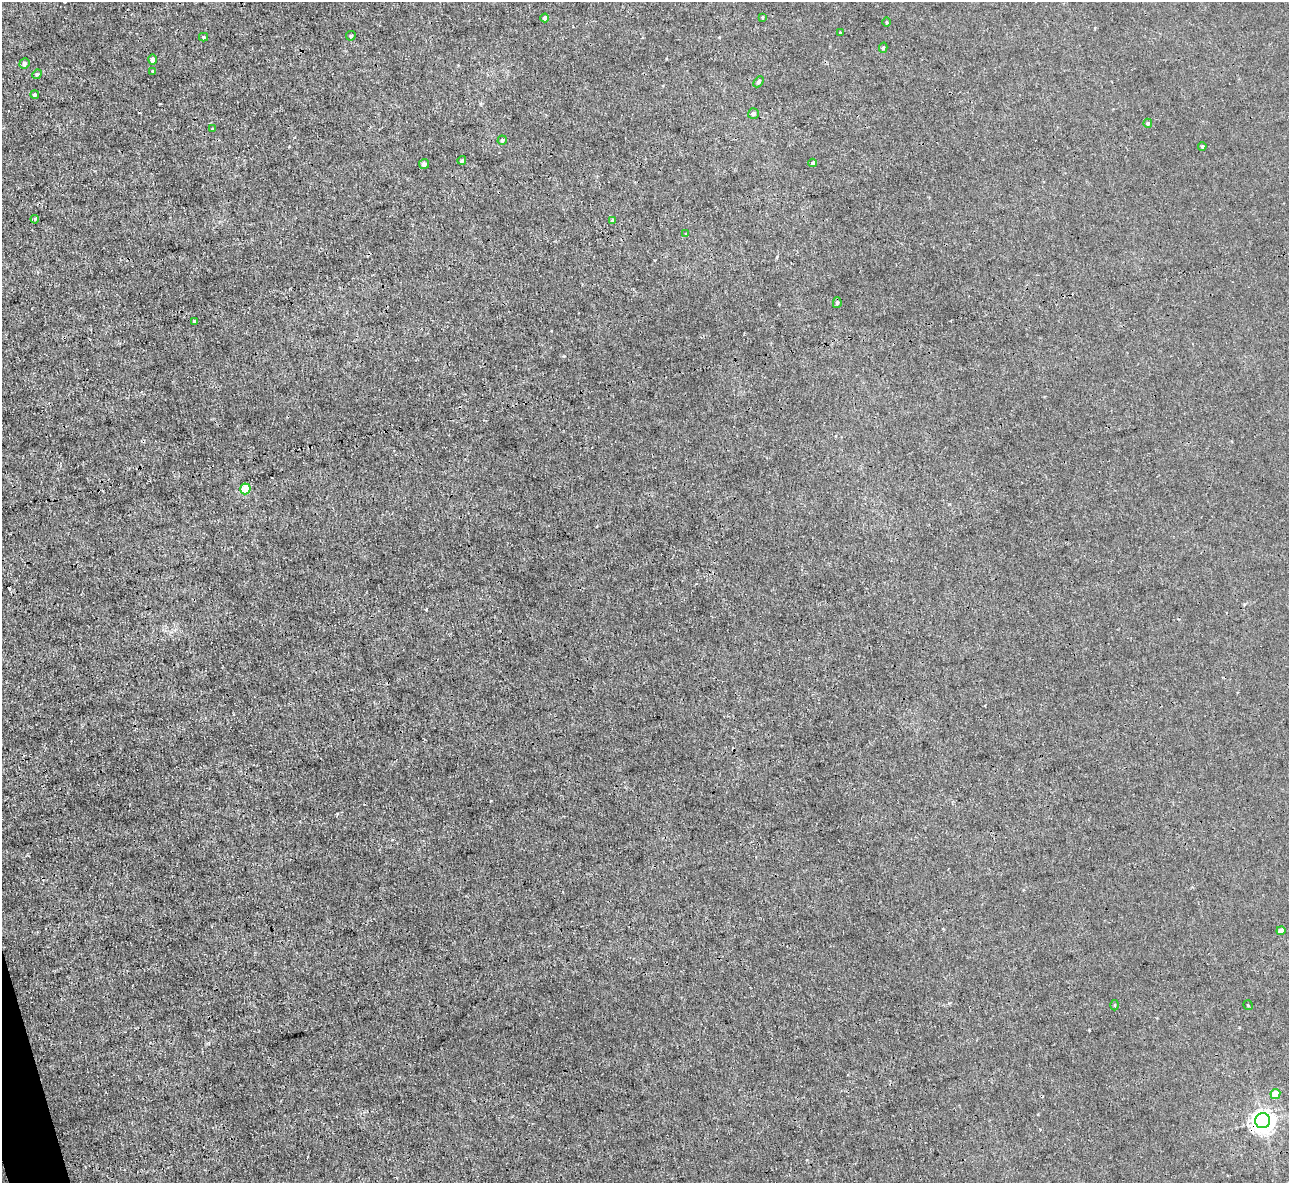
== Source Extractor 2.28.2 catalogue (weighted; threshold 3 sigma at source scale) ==
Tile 7 of 4 x 4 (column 3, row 2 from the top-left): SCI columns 2574-3860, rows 2507-3687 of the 5146 x 5131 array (HDU 1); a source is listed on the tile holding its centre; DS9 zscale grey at full resolution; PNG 1291 x 1185 px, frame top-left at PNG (2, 2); each listed source drawn as its Kron ellipse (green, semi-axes under 4 px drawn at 4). Shown black and unused: <1% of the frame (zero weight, under 3 of 4 exposures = <1% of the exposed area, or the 3 px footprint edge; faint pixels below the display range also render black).
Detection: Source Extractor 2.28.2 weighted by HDU 2 'WHT'; one run over the whole footprint, this tile lists its part. Background 0.00342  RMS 0.0017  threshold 0.00747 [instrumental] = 3 sigma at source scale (4.5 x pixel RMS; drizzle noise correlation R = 1.50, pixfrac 1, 0.05/0.05 arcsec/px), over >= 5 px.
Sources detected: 32; all 32 listed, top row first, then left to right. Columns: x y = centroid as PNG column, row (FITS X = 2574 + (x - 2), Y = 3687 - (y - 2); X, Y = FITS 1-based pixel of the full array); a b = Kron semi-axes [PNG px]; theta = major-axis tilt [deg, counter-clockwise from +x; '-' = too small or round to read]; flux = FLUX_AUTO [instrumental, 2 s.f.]
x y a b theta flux
762 17 3 2 - 0.15
545 18 4 4 - 0.36
887 22 4 3 - 0.15
840 32 3 2 - 0.097
351 36 5 5 - 0.27
203 37 4 4 - 0.2
883 48 5 4 - 0.26
153 59 5 4 - 0.56
24 63 5 5 - 0.45
153 71 4 3 - 0.17
37 74 5 4 - 0.2
759 82 6 4 47 0.28
35 95 4 4 - 0.34
753 114 5 5 - 0.39
1148 123 4 4 - 0.33
213 129 3 2 - 0.16
502 140 4 4 - 0.25
1202 146 4 4 - 0.24
462 160 4 3 - 0.25
813 163 4 4 - 0.28
424 164 5 5 - 0.48
35 219 4 4 - 0.31
612 220 4 4 - 0.17
686 234 4 4 - 0.15
837 303 5 4 - 0.27
194 321 3 3 - 0.17
245 489 5 5 - 5.3
1281 931 4 4 - 0.96
1115 1005 5 3 - 0.15
1248 1005 5 3 - 0.13
1275 1094 5 5 - 3.3
1263 1121 7 7 - 130
Overlapping masked pixels (flux is a lower limit): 1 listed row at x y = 1263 1121